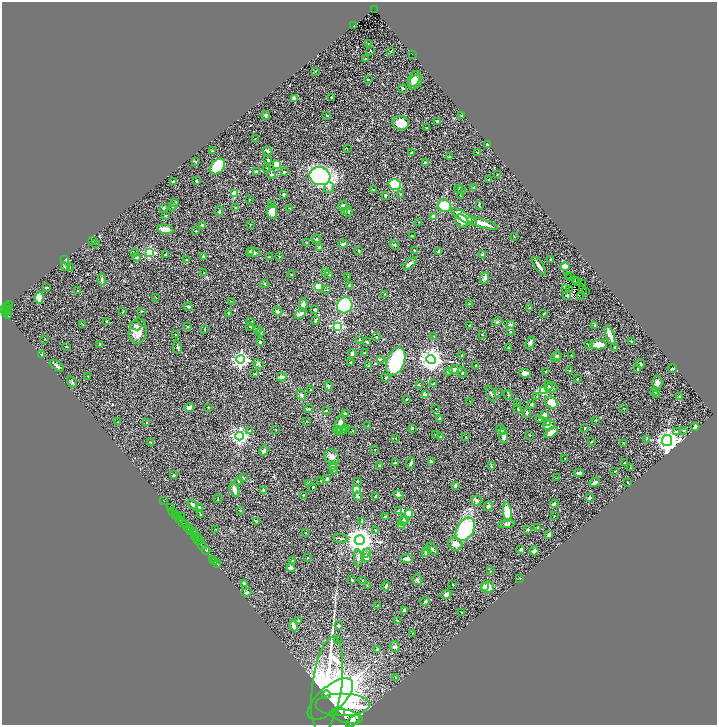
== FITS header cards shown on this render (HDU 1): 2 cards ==
NAXIS1  =                 1429
NAXIS2  =                 1445

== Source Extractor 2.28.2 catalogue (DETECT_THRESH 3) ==
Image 1429 x 1445 px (HDU 1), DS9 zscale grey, zoomed out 1/2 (1 PNG px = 2 x 2 image px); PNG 719 x 727 px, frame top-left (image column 1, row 1445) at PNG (2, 2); each listed source drawn as its Kron ellipse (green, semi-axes under 4 px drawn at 4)
Background 0.602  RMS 0.025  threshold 0.076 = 3 sigma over >= 5 px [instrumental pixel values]
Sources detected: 462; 46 cannot appear on this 1/2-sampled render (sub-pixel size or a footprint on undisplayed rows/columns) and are neither listed nor drawn; the other 416 listed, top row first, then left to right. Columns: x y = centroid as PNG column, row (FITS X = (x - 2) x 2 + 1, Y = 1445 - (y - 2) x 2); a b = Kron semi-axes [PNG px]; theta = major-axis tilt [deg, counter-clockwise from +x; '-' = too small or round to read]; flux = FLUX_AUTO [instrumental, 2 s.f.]
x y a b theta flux
374 10 3 2 - 44
353 26 2 1 - 2.4
368 43 2 1 - 1.7
370 51 2 2 - 3.2
391 51 2 2 - 1.6
412 54 2 1 - 2.9
366 59 4 2 - 2.6
315 72 3 2 - 2
368 79 3 3 - 2.8
414 79 8 5 62 29
415 82 8 5 50 30
403 88 2 2 - 8
331 97 2 2 - 3
294 98 3 3 - 23
266 115 4 4 - 7
327 115 3 2 - 3.5
462 115 3 2 - 2.5
437 122 3 3 - 8.1
401 123 8 7 - 80
426 128 2 1 - 1.4
256 139 4 1 - 2.1
488 145 3 2 - 21
347 148 2 1 - 1.3
212 151 2 2 - 4.3
267 151 5 3 - 8.3
411 153 3 2 - 6
478 153 2 2 - 4.4
449 157 3 2 - 3.6
268 160 4 2 - 8.3
196 162 2 2 - 6.6
425 162 4 2 - 4.5
276 164 4 3 - 46
218 166 9 6 50 140
267 168 2 2 - 1.6
257 172 4 3 - 12
284 172 2 2 - 10
271 174 4 4 - 6.2
497 174 2 2 - 1.5
320 176 10 9 - 820
488 180 2 2 - 2.1
173 181 2 2 - 3.8
196 181 2 2 - 3.1
395 184 6 5 - 220
329 187 5 5 - 12
474 187 2 2 - 9.8
459 189 3 2 - 2.5
373 190 3 2 - 2.9
462 190 2 2 - 2.1
234 193 4 3 - 56
400 194 3 2 - 2.5
283 195 3 2 - 7.2
385 195 2 2 - 6.1
460 196 2 2 - 1.7
250 199 2 1 - 1.5
175 202 3 2 - 4.6
272 204 3 2 - 2.7
479 205 4 2 - 4.1
343 206 5 4 - 9
445 206 6 6 - 130
173 207 2 2 - 2.1
163 208 3 2 - 7.6
235 208 3 2 - 2.6
290 209 3 2 - 2.3
219 211 5 3 - 5.3
348 211 5 3 - 6.7
272 212 7 5 -87 43
344 212 3 3 - 3.8
165 216 3 2 - 2.8
434 216 4 3 - 16
464 217 15 4 -31 65
462 221 7 6 - 20
419 222 2 1 - 1.5
483 223 16 3 -16 45
202 225 3 2 - 7.4
250 225 2 2 - 1.7
165 229 8 3 -10 44
196 231 2 2 - 2.8
412 236 3 2 - 3.7
514 237 2 2 - 2
316 239 4 3 - 4.6
93 240 2 1 - 1.1
95 243 2 1 - 1.4
307 243 3 3 - 3.3
343 244 5 2 - 8.6
394 245 5 3 - 7.3
320 247 3 2 - 14
250 251 4 3 - 4.7
359 251 4 2 - 3.4
414 251 3 2 - 3
438 251 4 2 - 4.4
134 252 3 2 - 2.3
149 252 4 3 - 470
253 252 7 5 3 19
166 254 2 2 - 2.2
482 255 3 3 - 16
203 256 3 2 - 5.6
136 257 4 4 - 9
269 257 3 2 - 2.2
279 257 2 2 - 4.4
550 259 2 2 - 4
65 260 3 3 - 19
187 260 2 2 - 20
410 264 8 3 40 18
539 266 10 2 -55 22
565 266 5 3 - 35
65 267 5 4 - 7.8
70 267 2 2 - 1.3
326 271 3 3 - 6.3
204 273 2 1 - 1.9
329 274 4 2 - 3.3
291 275 2 2 - 2.3
348 276 2 1 - 1.3
568 277 3 1 - 8.4
571 277 2 1 - 2.9
485 278 6 4 69 13
102 280 6 3 -81 8.3
575 281 2 1 - 0.76
578 282 2 1 - 0.96
265 284 4 3 - 4.4
583 284 3 1 - 1.6
350 286 3 3 - 9.6
47 287 3 2 - 7.4
318 287 4 3 - 73
566 289 3 1 - 3.1
327 290 3 2 - 2.2
570 290 2 1 - 0.39
582 290 3 1 - 1.9
78 291 2 2 - 8.8
585 292 2 1 - 1.9
385 294 2 2 - 1.7
567 295 3 2 - 3.9
156 297 2 2 - 1.7
580 297 2 1 - 2.6
39 298 6 4 84 66
231 301 2 2 - 1.5
469 304 3 3 - 3.3
303 305 6 4 82 22
345 305 8 7 - 700
9 306 4 2 - 22
188 306 4 2 - 7.2
6 307 2 1 - 3.6
529 308 2 2 - 2.4
4 309 3 2 - 100
7 309 2 1 - 58
315 309 4 2 - 3.5
7 311 2 1 - 16
141 311 3 2 - 2.8
278 311 5 3 - 10
123 312 2 1 - 2.1
6 313 2 1 - 29
228 313 3 2 - 3.4
300 314 6 3 34 21
544 314 3 2 - 2.5
8 316 3 2 - 110
315 320 4 2 - 6.1
107 321 2 2 - 3
251 322 4 2 - 2.5
497 322 5 3 - 5.4
83 325 2 2 - 2.4
469 325 3 2 - 2.2
510 325 4 2 - 50
136 326 6 4 -23 10
250 326 3 2 - 2.5
338 326 3 3 - 430
595 326 4 2 - 4.9
188 327 3 3 - 3.5
205 329 2 2 - 2.3
258 329 3 3 - 13
138 331 13 9 82 60
510 332 3 3 - 4
261 333 3 3 - 6.7
175 335 3 2 - 2.1
482 335 3 2 - 1.8
610 335 10 3 -71 54
434 336 2 2 - 2
376 337 2 2 - 5.9
45 339 2 1 - 1.9
360 339 3 2 - 3.7
632 341 2 2 - 3
260 342 3 2 - 8
367 342 4 3 - 5.8
530 343 7 4 69 9.9
100 344 3 2 - 8.3
589 345 3 3 - 3.9
598 345 8 4 2 49
66 347 2 2 - 1.8
177 347 7 2 -80 6.1
509 348 3 3 - 6
615 348 4 4 - 7.2
365 353 3 2 - 3.3
352 354 4 3 - 18
42 355 2 2 - 6.1
462 355 2 2 - 3.6
571 355 3 2 - 2.2
558 356 4 3 - 5.3
556 357 5 4 - 11
241 359 4 4 - 1500
380 359 4 3 - 4
431 359 5 4 - 3400
396 361 14 8 69 450
351 362 3 2 - 3.2
259 364 6 3 -46 8.2
641 364 5 3 - 6.3
368 365 4 2 - 2.6
476 365 4 3 - 4.4
57 366 8 3 -37 14
672 368 4 2 - 6
456 369 7 3 7 56
638 369 3 2 - 7.6
570 370 3 2 - 2.2
546 371 2 2 - 3.1
448 372 4 3 - 4.5
462 372 5 3 - 8.1
525 373 6 3 -7 37
254 374 4 2 - 2.4
88 376 2 2 - 3
282 377 4 3 - 25
386 377 3 2 - 6
577 379 2 2 - 3.7
72 382 6 3 -58 6.8
657 382 6 5 - 16
433 384 3 3 - 3
419 385 4 3 - 3.5
328 386 4 3 - 8.6
548 386 4 3 - 6.3
551 388 6 5 - 18
311 389 2 2 - 2.3
543 391 3 3 - 290
655 391 2 2 - 12
499 392 3 2 - 2.4
491 394 8 3 -63 7.3
657 394 4 3 - 5.6
301 395 6 4 -58 13
425 395 2 2 - 61
508 395 5 2 - 4
537 397 4 3 - 4.2
680 397 2 2 - 26
406 399 3 2 - 2.4
470 402 2 1 - 1.7
551 402 7 5 -34 61
518 404 2 1 - 2.7
531 405 3 2 - 5.7
190 407 4 3 - 31
208 407 2 2 - 2.4
623 408 2 2 - 1.5
309 409 5 3 - 5.5
436 409 2 2 - 2.7
518 409 2 1 - 3
326 411 3 3 - 4.4
527 412 5 3 - 8.1
345 414 4 3 - 9.7
545 415 2 2 - 32
440 418 3 3 - 4.3
540 420 3 2 - 4.1
596 420 3 2 - 2.3
306 421 2 2 - 3.3
117 422 2 2 - 2.4
147 422 2 1 - 1.6
340 423 9 4 76 33
548 423 3 3 - 8
549 425 6 3 11 25
368 426 2 2 - 1.7
695 426 4 2 - 14
346 428 4 3 - 4
412 428 3 3 - 6.3
584 428 3 2 - 3.1
276 429 2 2 - 2.3
338 430 4 4 - 7.5
501 430 5 3 - 6.8
684 430 3 2 - 3.1
250 431 3 2 - 3.3
342 431 4 4 - 11
353 431 2 1 - 1.3
676 432 4 3 - 5.3
551 433 7 3 34 37
436 435 2 2 - 1.9
530 435 2 2 - 2.6
240 436 4 4 - 1200
503 436 7 4 -84 18
441 437 3 2 - 5.1
466 437 2 1 - 1.2
396 438 2 2 - 2.3
646 439 3 2 - 2.2
667 441 5 5 - 3600
151 442 4 2 - 2.7
591 442 3 2 - 4.7
624 444 4 2 - 2.8
375 449 2 1 - 1.6
264 451 5 3 - 13
332 457 8 6 -49 20
565 459 3 2 - 2.7
431 461 4 4 - 5.4
395 462 4 2 - 3.2
411 463 6 3 67 9.4
624 463 3 2 - 2.6
379 465 3 2 - 2.6
333 466 4 3 - 14
491 466 3 2 - 7.7
630 468 2 2 - 1.9
334 470 3 3 - 4
615 471 3 2 - 2.3
579 473 5 2 - 17
174 475 3 2 - 6.5
244 478 3 2 - 2.3
556 478 3 2 - 1.9
327 479 2 2 - 9.3
238 481 3 3 - 7.6
321 481 3 2 - 2.4
357 481 2 2 - 2.6
595 482 5 3 - 16
627 482 3 2 - 2.4
309 484 3 3 - 9.6
455 485 4 3 - 6.7
313 487 3 2 - 3.4
234 490 8 4 -70 23
264 490 2 2 - 26
356 490 3 3 - 150
303 495 3 2 - 3.5
399 495 5 4 - 8.5
358 496 5 3 - 4.9
375 497 3 2 - 11
590 498 3 2 - 15
218 499 4 2 - 2.2
164 500 2 1 - 15
477 500 5 5 - 14
192 504 6 3 -42 11
554 504 4 4 - 7
488 506 5 3 - 13
199 507 4 3 - 11
170 508 2 1 - 76
241 510 2 2 - 1.9
399 510 3 3 - 5.5
173 511 3 1 - 77
507 512 10 4 -84 160
176 514 2 1 - 110
409 514 4 4 - 59
201 515 3 2 - 2.7
178 516 3 2 - 130
181 516 2 1 - 12
554 516 2 2 - 1.3
385 517 3 2 - 6.6
179 519 2 1 - 15
405 519 4 3 - 13
361 521 4 3 - 4.5
403 521 4 3 - 6.1
183 522 4 2 - 350
257 522 4 3 - 3.2
506 524 8 4 10 12
185 525 3 1 - 160
401 526 3 3 - 27
188 528 4 3 - 400
537 528 3 3 - 5.1
215 529 2 1 - 2.7
465 529 12 8 60 360
528 530 3 2 - 4.3
376 531 3 3 - 5.5
190 532 3 2 - 150
194 532 4 2 - 59
305 532 2 1 - 2
549 534 4 3 - 16
194 536 2 2 - 14
197 537 4 2 - 170
341 538 7 3 -7 7.1
198 540 5 2 - 160
360 540 5 5 - 6300
455 544 7 6 - 39
201 545 5 2 - 550
432 549 7 2 -49 5.6
521 549 3 2 - 7.3
206 550 5 3 - 570
426 551 5 4 - 16
534 551 4 3 - 16
366 553 5 3 - 6.8
426 554 3 3 - 8.4
308 558 2 2 - 2
358 558 8 4 -85 11
367 558 4 4 - 11
213 559 2 1 - 14
407 559 6 3 5 21
292 561 3 3 - 5.2
215 562 2 1 - 21
217 564 2 2 - 14
291 568 4 4 - 14
490 571 2 1 - 1.4
520 578 2 2 - 1.7
352 580 3 2 - 6
417 580 5 5 - 11
362 581 3 2 - 2.9
244 583 3 3 - 5.3
453 585 3 2 - 3.8
367 586 3 2 - 1.8
386 586 5 3 - 8.8
484 587 4 4 - 13
488 587 6 6 - 47
246 592 5 3 - 8.7
446 594 5 4 - 15
425 601 5 4 - 7
377 605 3 2 - 2.2
404 611 3 3 - 18
462 612 2 2 - 3.3
298 620 3 3 - 3.9
397 621 3 3 - 4.4
294 625 6 3 -66 26
338 626 3 3 - 4.9
412 633 2 1 - 1.6
337 639 2 2 - 3.1
395 647 5 5 - 9.6
377 649 2 2 - 11
395 678 3 2 - 2.9
327 685 49 15 82 840
327 695 4 2 - 340
330 699 28 12 41 2200
343 705 27 11 0 840
340 712 2 1 - 130
346 716 17 6 -14 3800
353 721 8 2 36 1300
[46 sub-pixel or undisplayed-footprint detections neither listed nor drawn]